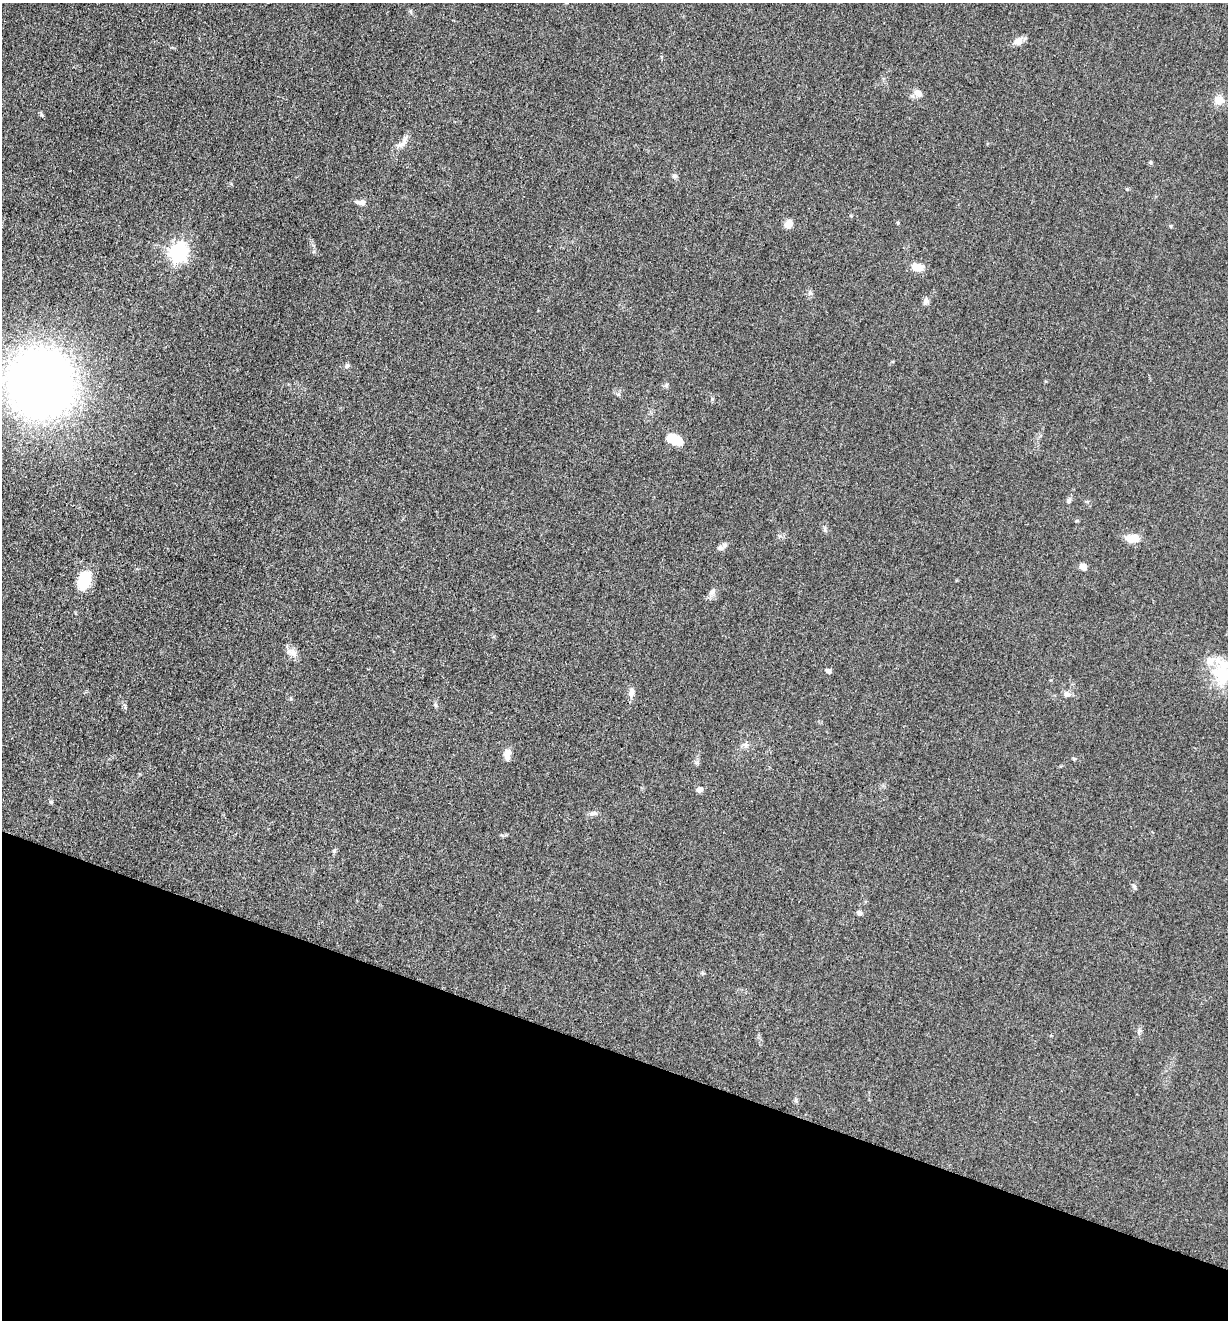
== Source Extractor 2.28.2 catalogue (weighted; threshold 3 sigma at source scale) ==
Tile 15 of 4 x 4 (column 3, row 4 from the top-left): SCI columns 2714-3939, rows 12-1329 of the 5304 x 5292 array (HDU 1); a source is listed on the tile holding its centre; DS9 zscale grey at full resolution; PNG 1230 x 1322 px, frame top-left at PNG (2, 3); no overlay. Shown black and unused: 20% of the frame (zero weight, under 3 of 5 exposures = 1% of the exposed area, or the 3 px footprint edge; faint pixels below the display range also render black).
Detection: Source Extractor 2.28.2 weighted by HDU 2 'WHT'; one run over the whole footprint, this tile lists its part. Background 0.0509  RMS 0.0056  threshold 0.0251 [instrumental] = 3 sigma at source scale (4.5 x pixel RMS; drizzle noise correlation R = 1.50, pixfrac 1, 0.05/0.05 arcsec/px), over >= 5 px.
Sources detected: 36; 1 inside a brighter listed object's ellipse — not listed separately; the other 35 listed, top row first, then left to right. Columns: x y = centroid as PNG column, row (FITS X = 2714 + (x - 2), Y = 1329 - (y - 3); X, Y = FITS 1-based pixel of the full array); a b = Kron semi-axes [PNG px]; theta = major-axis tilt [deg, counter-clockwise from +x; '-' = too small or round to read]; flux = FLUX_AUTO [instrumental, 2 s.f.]
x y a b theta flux
410 11 7 4 -59 0.89
1018 41 14 9 21 3.6
918 93 11 8 -34 3.5
1219 100 11 10 - 5.4
401 145 13 7 21 3.1
1150 162 5 5 - 0.73
675 176 7 5 1 1.2
361 202 14 6 -3 2.6
898 223 5 3 - 0.54
788 224 9 7 48 4.8
1170 226 5 3 - 0.53
178 252 9 8 - 130
917 267 12 8 -12 7.4
810 293 8 5 -44 1.1
926 302 11 6 74 2
347 366 6 5 - 1.1
40 383 47 43 -77 590
675 439 19 11 -23 9.4
1069 500 8 5 61 1.4
1132 538 14 8 4 8.5
720 548 8 8 - 1.9
1083 567 9 7 -45 2.7
85 580 22 13 72 15
712 591 11 6 52 2.3
293 652 16 9 -31 3.7
828 671 6 5 - 1.7
1221 672 38 22 -85 26
631 692 13 7 81 3.2
1067 694 9 8 - 2.2
507 754 14 8 81 3.7
699 789 8 7 - 1.9
51 802 6 5 - 0.81
593 813 11 5 5 1.7
334 851 5 5 - 0.84
859 913 7 6 - 1.3
Isophote crosses this tile's border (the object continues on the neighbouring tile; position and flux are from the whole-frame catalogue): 1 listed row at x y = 1221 672
Unlisted compact peaks at least as high as the median listed source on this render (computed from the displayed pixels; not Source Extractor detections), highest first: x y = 41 115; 712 399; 1134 886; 1127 189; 618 394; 825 530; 666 385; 291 699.